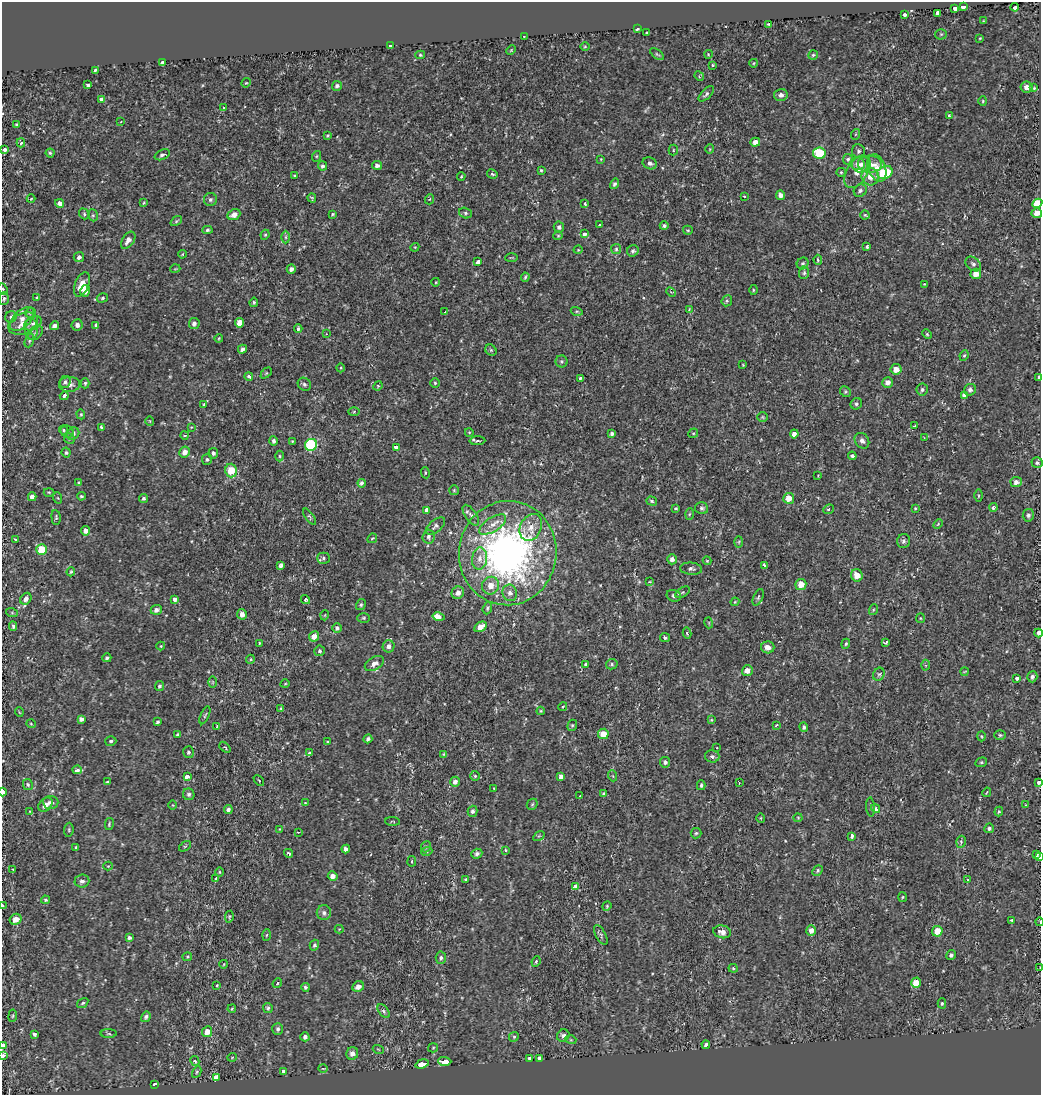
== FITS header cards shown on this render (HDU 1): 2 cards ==
NAXIS1  =                 1039
NAXIS2  =                 1093

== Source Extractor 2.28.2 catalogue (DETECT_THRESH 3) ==
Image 1039 x 1093 px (HDU 1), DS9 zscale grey, 1 PNG px = 1 image px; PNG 1043 x 1097 px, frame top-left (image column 1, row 1093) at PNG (2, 2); each listed source drawn as its Kron ellipse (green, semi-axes under 4 px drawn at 4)
Background 0.00492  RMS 0.0057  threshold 0.0171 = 3 sigma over >= 5 px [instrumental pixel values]
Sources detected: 450; all 450 listed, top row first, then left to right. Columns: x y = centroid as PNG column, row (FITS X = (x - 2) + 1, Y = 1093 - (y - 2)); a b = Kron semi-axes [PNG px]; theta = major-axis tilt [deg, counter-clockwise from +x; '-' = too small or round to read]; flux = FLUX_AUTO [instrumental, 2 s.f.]
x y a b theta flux
963 6 3 3 - 37
1015 7 4 3 - 8.9
955 9 4 3 - 10
938 13 4 3 - 66
905 15 3 3 - 4.3
984 21 3 2 - 0.26
768 24 3 3 - 0.44
637 29 3 3 - 2.3
647 33 3 3 - 0.94
941 34 5 5 - 0.53
524 36 3 2 - 0.21
980 38 3 2 - 0.3
390 45 3 3 - 2.3
585 47 5 3 - 0.34
511 50 5 4 - 0.33
657 54 8 3 -37 0.52
708 54 4 3 - 0.28
420 55 5 4 - 0.46
813 55 5 4 - 0.56
162 63 4 3 - 14
754 63 4 3 - 0.3
713 65 3 3 - 0.56
96 70 4 3 - 2.3
699 76 5 4 - 0.39
246 83 5 4 - 0.39
88 85 4 3 - 1.2
337 86 5 5 - 0.96
1027 87 6 5 - 2.1
1034 88 4 3 - 0.39
706 94 10 4 44 0.94
781 95 6 6 - 1.5
102 99 4 3 - 24
983 101 4 4 - 0.43
223 108 3 3 - 1.6
949 115 3 3 - 0.5
121 121 3 2 - 0.25
16 124 3 3 - 0.46
856 134 5 3 - 0.36
327 135 3 3 - 0.46
755 142 5 4 - 2.1
21 143 4 3 - 0.68
5 149 3 3 - 7.3
710 149 5 3 - 0.32
673 150 5 4 - 0.48
858 151 7 6 - 0.98
50 153 4 4 - 0.5
819 153 6 6 - 17
162 155 8 5 25 0.98
317 156 5 3 - 0.43
601 159 3 3 - 0.3
848 159 5 5 - 0.7
650 163 7 6 - 1.2
857 164 7 6 - 1.5
861 164 9 8 - 2.4
870 164 12 8 -3 3
377 165 5 4 - 1.2
322 166 5 4 - 0.91
877 168 14 8 -70 3.5
541 170 3 3 - 0.44
841 172 5 4 - 0.49
857 172 18 10 59 4
885 172 8 6 25 21
492 174 5 4 - 0.81
294 175 4 3 - 0.35
461 176 4 3 - 0.37
870 177 9 8 - 3.8
614 184 5 4 - 0.85
860 191 7 6 - 0.97
780 195 5 4 - 1.6
744 196 3 2 - 0.3
312 198 5 4 - 0.48
31 199 4 4 - 0.36
430 199 5 3 - 0.33
210 200 6 6 - 1.1
60 203 4 3 - 4.1
143 203 4 3 - 0.4
585 203 3 3 - 1.1
1037 203 5 4 - 60
465 213 6 5 - 0.73
1037 213 5 5 - 2.9
84 214 6 4 -51 0.52
333 214 3 3 - 0.46
93 215 6 5 - 0.59
234 215 7 5 23 2.2
865 215 4 4 - 0.42
176 221 6 4 36 0.52
599 225 3 3 - 3.8
664 226 4 4 - 0.77
559 227 5 5 - 0.96
207 230 5 4 - 0.7
688 230 5 4 - 0.46
584 234 3 3 - 7.4
265 235 5 4 - 0.48
558 236 5 4 - 0.45
286 237 6 4 90 0.67
128 240 9 5 55 2.2
415 247 4 3 - 0.33
867 247 3 3 - 0.95
616 249 5 5 - 0.59
578 250 4 3 - 0.27
633 251 6 5 - 0.92
182 254 4 3 - 0.34
79 257 5 5 - 1.2
511 258 6 3 1 0.39
818 260 5 3 - 0.62
478 262 4 3 - 2.3
803 263 6 5 - 0.82
973 264 9 6 -40 1.1
175 269 5 3 - 0.29
291 269 5 4 - 1.4
804 273 6 5 - 0.8
976 274 5 5 - 3.1
525 277 4 3 - 0.51
436 282 4 3 - 0.29
82 284 13 7 68 5.1
924 284 4 4 - 0.36
3 289 6 4 -71 0.6
753 290 5 3 - 0.39
85 291 6 4 77 2.2
671 292 5 3 - 0.45
36 298 3 3 - 12
102 298 6 4 18 0.63
4 299 6 5 - 0.76
727 301 6 5 - 0.62
254 302 5 4 - 0.59
689 309 4 3 - 0.39
577 311 6 4 -19 0.44
445 312 4 3 - 0.59
30 313 5 5 - 0.7
11 317 6 5 - 0.72
22 319 14 8 45 3
33 323 9 6 27 1.3
194 323 5 5 - 1.3
240 323 5 5 - 3.6
23 324 15 10 24 3.8
77 325 6 5 - 1.4
54 326 4 4 - 1.5
96 326 4 3 - 2.7
31 329 11 6 -89 1.7
298 329 4 3 - 0.64
36 333 8 6 43 1.1
326 334 3 2 - 0.28
927 334 5 4 - 0.49
219 339 4 3 - 0.4
29 340 7 4 71 0.62
242 349 5 4 - 1.3
491 350 6 5 - 0.56
964 355 5 4 - 0.49
562 361 6 6 - 0.74
743 365 3 2 - 0.28
341 368 4 3 - 0.32
896 369 5 5 - 2.9
266 373 6 4 45 0.48
249 377 4 3 - 0.91
580 378 4 3 - 0.78
1039 378 3 3 - 7.4
65 382 6 5 - 0.94
887 382 5 5 - 2.1
85 383 5 4 - 0.6
435 383 5 5 - 0.55
69 384 10 7 3 2.2
304 384 7 6 - 0.9
378 386 5 4 - 0.42
922 390 6 5 - 0.82
970 390 6 5 - 1.2
845 392 6 5 - 0.55
964 395 4 3 - 8
64 396 4 3 - 1.3
204 404 4 3 - 0.53
856 404 6 5 - 0.9
354 412 5 4 - 0.41
81 414 5 4 - 0.45
762 417 5 4 - 0.43
150 421 5 3 - 0.26
915 426 3 3 - 0.83
101 427 4 3 - 0.85
191 427 4 4 - 0.33
64 430 4 3 - 0.49
67 431 6 6 - 0.82
469 432 4 3 - 0.3
693 433 5 4 - 0.48
73 434 7 5 44 1.5
612 434 4 3 - 0.95
794 434 4 4 - 1.9
184 435 4 4 - 0.65
69 438 5 5 - 0.72
924 438 3 3 - 0.29
274 441 5 4 - 1
292 441 3 2 - 0.31
477 441 8 4 2 0.75
862 441 8 6 -53 1.4
311 445 6 6 - 34
396 447 4 3 - 2.8
185 452 6 5 - 2.3
66 453 5 4 - 0.67
213 453 5 5 - 1.1
280 456 5 3 - 0.46
852 456 4 3 - 0.94
207 460 5 5 - 0.66
1037 463 5 5 - 0.75
231 471 7 6 - 9.7
425 473 5 3 - 0.39
818 476 3 2 - 0.25
1016 482 5 5 - 1.6
79 483 3 3 - 0.55
362 483 4 4 - 1.5
454 490 5 5 - 0.5
49 492 5 3 - 0.39
81 496 4 3 - 0.51
979 496 6 3 90 0.39
32 497 4 4 - 1.5
58 498 6 3 -70 0.38
143 498 5 4 - 0.66
789 498 5 5 - 4.7
652 501 5 4 - 0.65
993 507 4 3 - 1.4
676 508 3 3 - 0.43
702 508 6 5 - 0.91
915 508 3 2 - 0.35
828 509 5 4 - 0.65
426 510 4 3 - 2.8
689 514 6 4 86 0.47
471 515 12 5 -55 1.4
1028 515 6 5 - 1
56 517 7 4 -85 0.63
310 517 9 4 -54 0.7
493 524 15 7 32 3.2
938 524 5 3 - 0.38
436 526 11 6 40 1.2
531 527 14 10 63 4.2
85 531 5 4 - 2
428 537 7 6 - 1.1
372 538 5 4 - 0.52
15 539 3 3 - 0.45
904 541 7 6 - 0.98
739 542 6 3 88 0.39
42 549 5 5 - 11
508 553 52 49 82 150
323 558 6 5 - 0.87
480 559 11 7 84 2.4
672 559 5 5 - 1.7
707 561 4 4 - 0.41
281 565 4 3 - 4.2
764 565 4 3 - 1.4
691 569 11 6 -4 1.1
71 572 4 3 - 0.43
857 575 6 5 - 4.1
650 582 4 2 - 0.29
801 584 5 5 - 4.4
491 586 9 8 - 3.9
683 592 8 4 31 0.68
458 593 6 6 - 2.3
510 593 8 7 - 1.9
674 596 7 5 -20 0.98
758 597 9 4 66 0.78
26 599 6 5 - 1.7
175 599 4 3 - 4
305 600 5 4 - 1.2
735 602 4 3 - 0.35
361 605 6 4 59 0.66
487 608 6 4 70 0.6
156 610 5 5 - 1.3
873 610 5 3 - 0.41
12 613 6 4 -19 0.43
242 614 5 5 - 2.4
325 615 5 3 - 0.26
438 617 6 4 -12 4.8
364 618 6 4 0 0.54
920 618 5 4 - 0.39
709 623 5 3 - 0.3
13 626 5 3 - 0.74
481 627 7 4 29 3.4
337 628 5 4 - 0.95
687 633 5 4 - 0.7
1038 633 4 3 - 9.5
314 636 5 5 - 3
665 638 5 4 - 0.84
886 642 4 3 - 0.99
260 643 3 2 - 0.35
846 644 5 4 - 0.59
161 646 4 4 - 0.34
389 646 6 6 - 1.7
768 647 6 6 - 2.2
319 651 5 5 - 0.76
107 658 4 3 - 0.77
250 659 4 4 - 0.46
374 663 10 6 31 2.3
612 664 6 5 - 0.64
586 665 3 3 - 11
926 665 5 3 - 0.44
747 670 5 5 - 2.5
965 671 4 2 - 0.29
879 674 7 5 59 0.74
1032 677 5 5 - 1.1
1017 678 3 3 - 4
213 682 5 3 - 0.35
285 684 4 3 - 0.32
159 686 5 4 - 0.74
563 707 4 4 - 0.83
281 708 4 3 - 0.38
541 711 4 4 - 0.39
19 712 5 3 - 0.28
205 715 9 3 66 0.57
81 719 4 4 - 1.3
711 720 4 4 - 0.35
157 722 3 3 - 0.64
31 724 5 3 - 0.3
572 725 6 4 69 0.53
776 725 4 3 - 0.46
217 726 3 2 - 0.3
804 727 5 4 - 0.89
603 734 5 5 - 5.6
178 735 4 3 - 0.98
1000 735 6 4 -1 0.67
981 736 5 3 - 0.4
368 739 4 4 - 1
111 741 5 5 - 0.71
328 742 4 4 - 0.4
225 747 7 4 -42 0.46
717 748 2 2 - 0.32
188 752 6 5 - 0.97
309 753 3 3 - 0.61
443 754 4 3 - 0.36
712 756 7 6 - 0.99
665 762 5 5 - 1.1
981 762 6 4 21 0.55
77 770 5 3 - 4
475 776 5 5 - 0.52
561 776 4 4 - 3.5
613 776 5 3 - 0.36
187 777 4 3 - 9.4
259 780 6 2 -45 0.3
107 782 3 3 - 0.4
455 782 5 4 - 1.7
1039 782 3 3 - 4.2
739 783 3 3 - 0.36
28 785 6 4 -62 0.6
701 785 5 3 - 0.63
494 788 3 2 - 0.26
2 792 4 2 - 25
987 792 5 3 - 0.39
604 793 4 3 - 0.57
189 794 6 5 - 1
580 796 3 3 - 0.52
51 802 8 6 -3 1.7
305 803 3 3 - 0.33
532 804 6 5 - 0.53
45 805 8 5 44 2.5
173 805 5 3 - 0.3
1025 805 4 3 - 0.26
870 807 9 4 -86 0.83
876 809 5 4 - 1.9
228 810 4 4 - 1.1
30 811 3 2 - 0.25
472 811 5 4 - 0.96
999 812 5 4 - 0.45
761 818 5 3 - 0.28
798 818 4 4 - 0.36
393 821 7 3 -3 0.38
109 824 6 3 77 0.4
989 828 5 5 - 0.84
279 829 4 2 - 0.21
69 830 7 4 84 0.59
298 832 4 2 - 0.28
696 833 5 5 - 0.63
539 836 6 4 33 0.43
852 836 4 3 - 1.4
961 842 6 4 74 0.75
185 846 7 3 36 0.47
76 847 3 3 - 0.51
426 847 6 4 68 0.62
346 849 4 3 - 5.8
506 850 4 3 - 0.49
427 851 5 3 - 0.45
289 853 4 3 - 0.77
477 854 5 4 - 0.98
1036 854 3 3 - 3.5
1040 856 3 2 - 1.9
412 861 5 3 - 0.41
108 866 4 4 - 0.37
13 870 4 2 - 0.42
818 870 6 4 49 0.67
219 872 5 3 - 0.39
333 876 5 4 - 2.1
216 879 4 3 - 5.7
466 879 3 3 - 0.45
968 880 3 3 - 0.38
82 881 7 6 - 1.4
576 886 4 3 - 5.1
902 897 5 3 - 0.37
45 900 4 3 - 0.5
2 906 4 2 - 2.6
607 906 5 4 - 0.41
324 913 7 7 - 1.4
229 917 6 3 80 0.47
16 919 6 5 - 3.2
1012 920 3 3 - 0.84
1040 922 4 2 - 0.33
339 929 4 4 - 0.33
811 930 5 5 - 2.2
937 931 5 5 - 5.3
722 932 9 6 -13 2.8
266 935 6 4 86 0.43
601 935 11 5 -61 0.91
129 938 4 3 - 0.8
314 945 5 4 - 0.73
951 955 5 5 - 0.97
187 957 5 4 - 0.5
441 958 6 5 - 0.95
536 961 5 3 - 0.48
224 964 4 2 - 0.28
733 968 4 4 - 0.45
1040 968 3 2 - 0.48
277 983 5 4 - 0.62
916 983 5 4 - 5.2
217 985 3 3 - 1.7
305 987 4 4 - 0.69
358 987 6 5 - 2.2
83 1003 6 4 36 0.51
942 1003 5 4 - 0.63
268 1008 5 5 - 0.66
232 1009 4 3 - 0.44
384 1011 8 4 -53 0.8
13 1016 6 3 81 0.38
146 1017 5 4 - 0.85
278 1029 6 5 - 0.9
207 1032 5 5 - 4
34 1034 3 3 - 0.82
109 1034 8 4 -1 0.54
563 1036 6 6 - 1.1
305 1037 4 4 - 1.3
514 1037 5 4 - 0.6
571 1040 5 3 - 0.34
3 1045 3 3 - 11
706 1045 4 3 - 0.99
433 1048 5 4 - 0.46
378 1049 5 3 - 0.36
352 1053 6 6 - 2.2
3 1056 4 3 - 4.1
232 1057 5 3 - 0.28
530 1058 3 3 - 7.5
540 1058 3 3 - 8.6
195 1061 5 4 - 0.92
445 1061 7 4 -2 13
422 1064 7 3 17 24
323 1068 4 3 - 0.39
197 1072 6 4 62 0.5
283 1072 4 3 - 2.6
216 1078 4 3 - 26
155 1084 4 3 - 5.3
At the frame edge (FLAGS 8, measured only in part): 13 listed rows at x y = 1037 203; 1037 213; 3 289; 1039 378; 1038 633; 1039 782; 2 792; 1040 856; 2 906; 1040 922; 1040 968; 3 1045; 3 1056